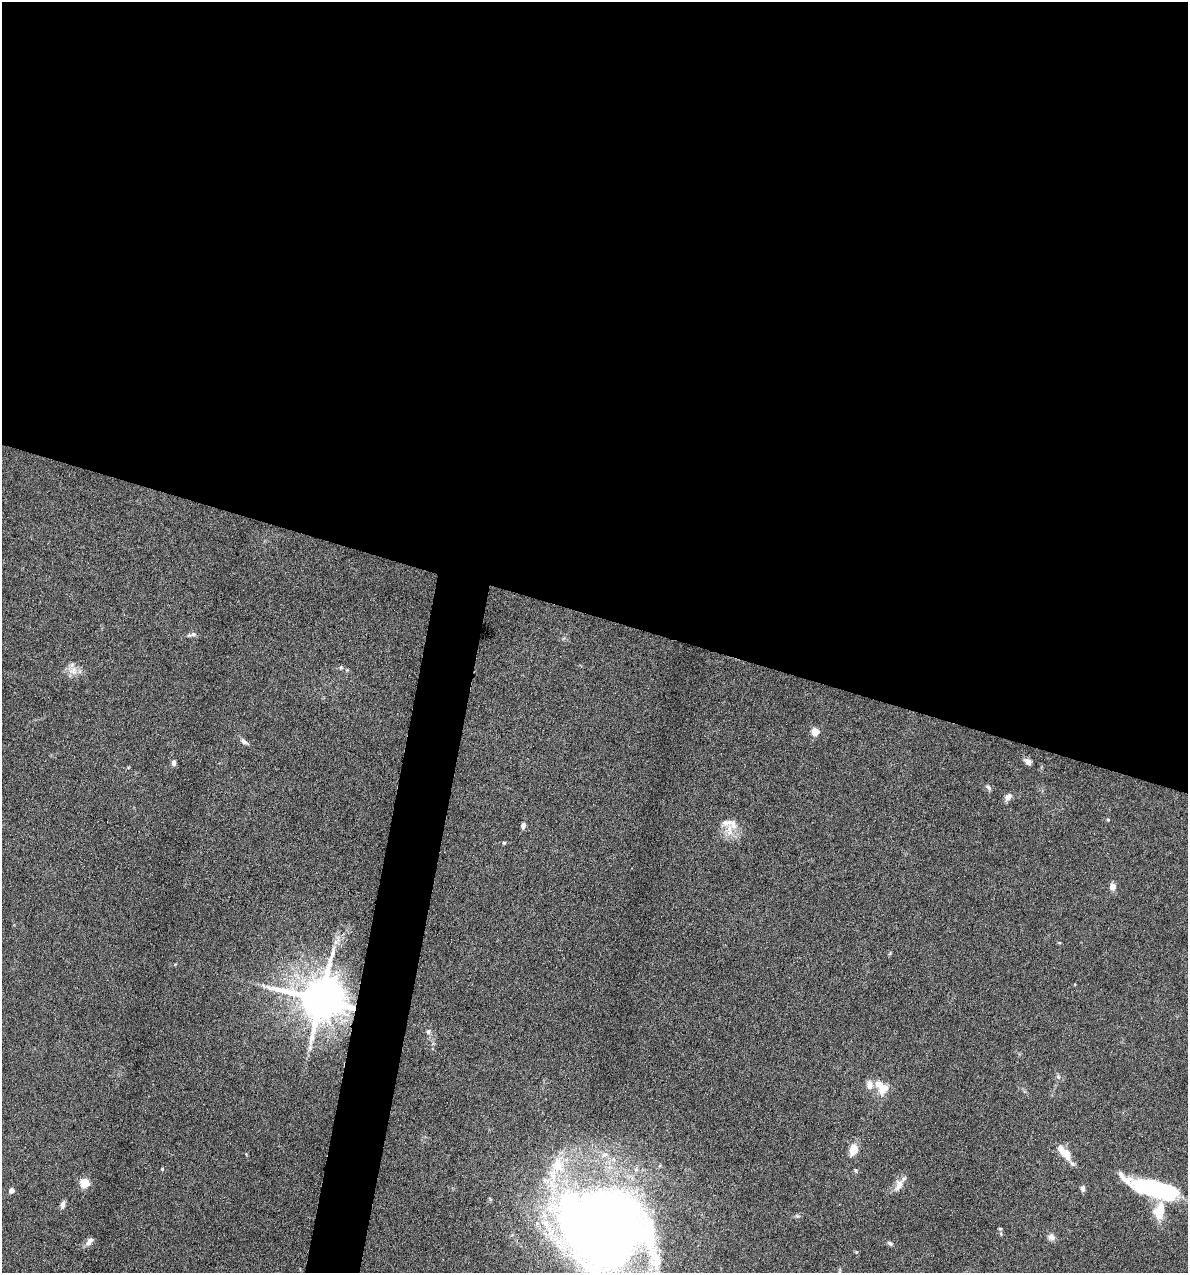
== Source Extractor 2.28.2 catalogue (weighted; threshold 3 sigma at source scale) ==
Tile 3 of 4 x 4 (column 3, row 1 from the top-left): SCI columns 2492-3677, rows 3815-5085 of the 5105 x 5085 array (HDU 1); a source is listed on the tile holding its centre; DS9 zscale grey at full resolution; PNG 1190 x 1275 px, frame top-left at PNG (2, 2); no overlay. Shown black and unused: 51% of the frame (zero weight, under 4 of 8 exposures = <1% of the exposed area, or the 3 px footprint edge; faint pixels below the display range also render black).
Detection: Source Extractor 2.28.2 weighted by HDU 2 'WHT'; one run over the whole footprint, this tile lists its part. Background 0.207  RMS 0.0064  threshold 0.0261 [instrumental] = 3 sigma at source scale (4.09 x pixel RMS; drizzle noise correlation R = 1.36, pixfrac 0.8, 0.05/0.05 arcsec/px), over >= 5 px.
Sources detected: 44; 1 inside a brighter object's white glare — not listed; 5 inside a brighter listed object's ellipse — not listed separately; the other 38 listed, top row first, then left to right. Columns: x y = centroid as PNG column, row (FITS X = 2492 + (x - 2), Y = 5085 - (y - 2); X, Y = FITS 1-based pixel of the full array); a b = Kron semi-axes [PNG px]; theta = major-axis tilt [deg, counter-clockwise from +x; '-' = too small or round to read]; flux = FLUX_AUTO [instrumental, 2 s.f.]
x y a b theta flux
192 635 16 5 14 1.9
341 667 5 5 - 0.92
73 670 14 13 - 5.5
815 731 5 5 - 14
244 742 12 5 -38 2.2
1028 761 10 6 -38 2.4
173 763 7 5 89 2.1
988 787 9 5 -45 1.4
1008 797 10 7 47 2.8
1108 820 5 3 - 0.56
523 826 8 5 80 1.9
729 830 19 10 90 7.4
504 843 4 4 - 0.71
1113 886 9 7 -82 3
335 942 8 5 89 2.1
321 999 13 12 - 3000
428 1031 7 6 - 1.4
310 1047 8 4 -90 1.4
1058 1077 7 5 -45 1.3
869 1085 10 8 -82 4.4
883 1089 18 11 54 7
854 1149 10 7 73 10
1065 1153 16 10 -45 8.6
162 1169 5 4 - 0.63
856 1170 5 5 - 0.82
85 1183 5 5 - 30
898 1185 19 10 67 4.9
1083 1189 7 5 -87 1.6
11 1190 4 4 - 3.9
1165 1190 49 17 -9 55
63 1204 10 5 81 2.3
1159 1211 22 13 77 13
602 1226 85 72 -16 780
1000 1229 5 4 - 0.67
1051 1237 9 8 - 2.8
89 1241 14 7 53 2.8
890 1243 7 5 -29 1.3
840 1271 9 3 81 0.9
Overlapping masked pixels (flux is a lower limit): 1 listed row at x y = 321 999
Isophote crosses this tile's border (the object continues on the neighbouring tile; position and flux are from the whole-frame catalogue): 2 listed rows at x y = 602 1226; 840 1271